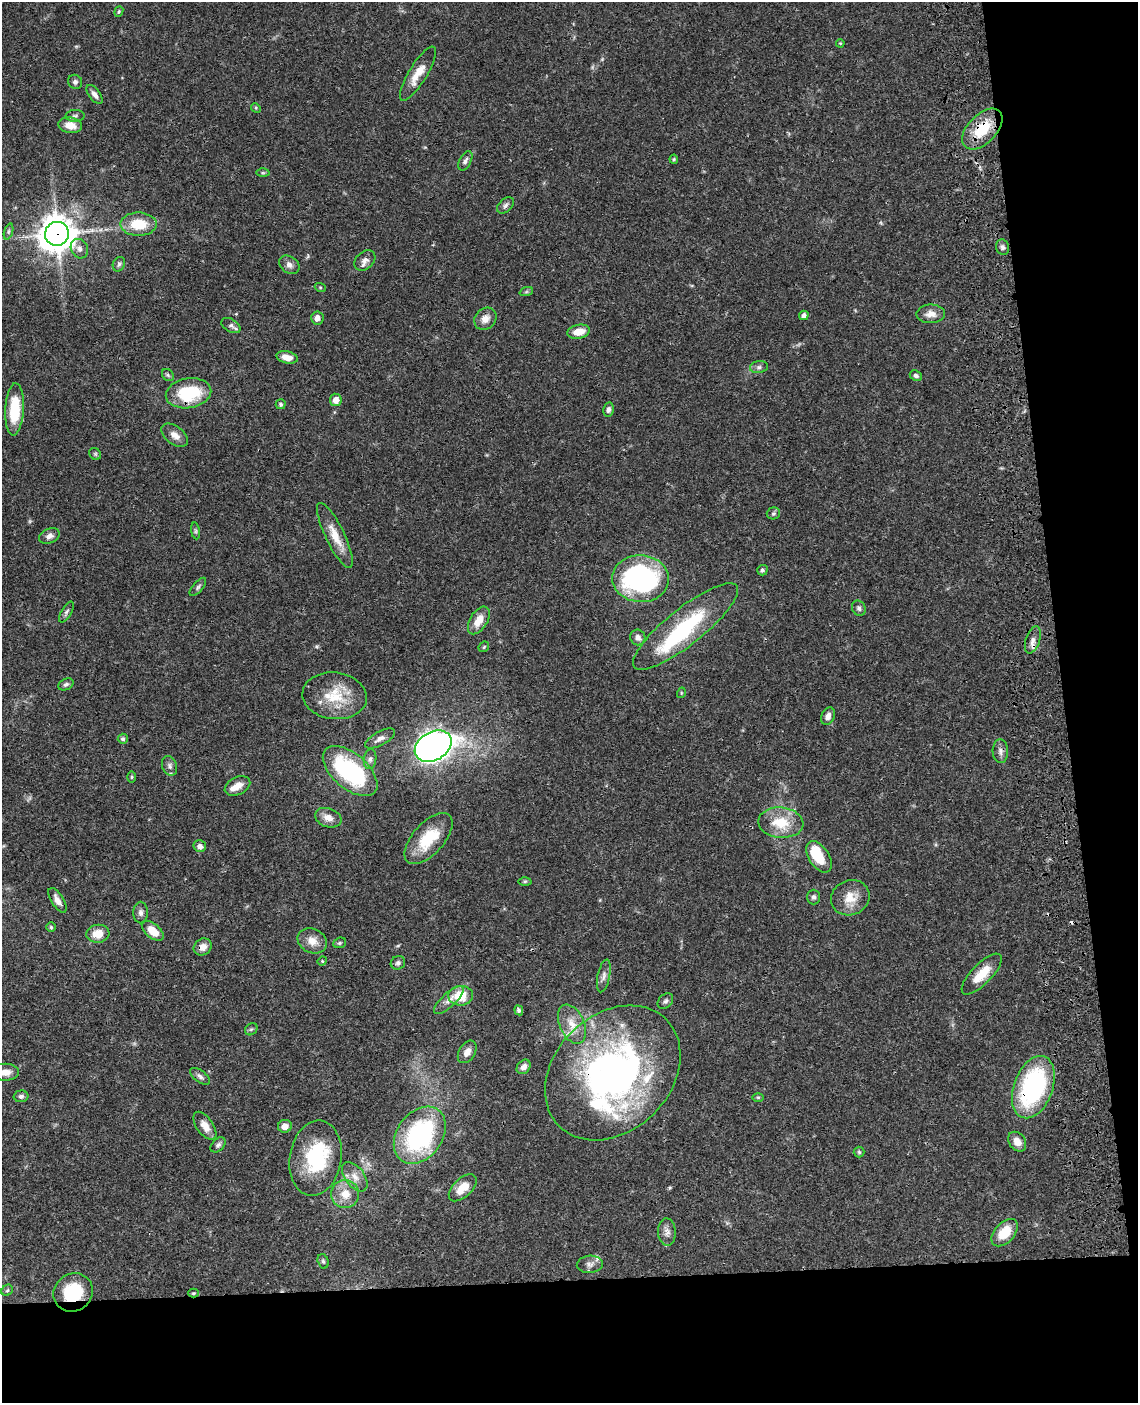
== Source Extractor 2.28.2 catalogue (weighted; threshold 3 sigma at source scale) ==
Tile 12 of 4 x 3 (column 4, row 3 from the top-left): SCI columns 3528-4663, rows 256-1656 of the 4780 x 4613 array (HDU 1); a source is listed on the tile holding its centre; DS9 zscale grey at full resolution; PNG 1140 x 1405 px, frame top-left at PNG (2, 2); each listed source drawn as its Kron ellipse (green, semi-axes under 4 px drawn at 4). Shown black and unused: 15% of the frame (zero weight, under 3 of 4 exposures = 6% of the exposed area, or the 3 px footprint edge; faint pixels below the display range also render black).
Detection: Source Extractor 2.28.2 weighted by HDU 2 'WHT'; one run over the whole footprint, this tile lists its part. Background 0.0453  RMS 0.0029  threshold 0.0129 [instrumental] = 3 sigma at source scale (4.5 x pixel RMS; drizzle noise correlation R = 1.50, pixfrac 1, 0.05/0.05 arcsec/px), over >= 5 px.
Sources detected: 127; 2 inside a brighter object's white glare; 2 cosmic-ray / hot-pixel residue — neither listed nor drawn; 5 inside a brighter listed object's ellipse — not listed separately; the other 118 listed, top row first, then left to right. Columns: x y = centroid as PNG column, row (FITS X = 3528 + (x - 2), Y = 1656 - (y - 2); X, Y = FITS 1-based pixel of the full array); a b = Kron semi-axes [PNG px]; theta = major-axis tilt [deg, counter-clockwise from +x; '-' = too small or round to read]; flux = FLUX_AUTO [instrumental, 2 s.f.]
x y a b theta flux
119 12 5 4 - 0.38
840 43 4 3 - 0.25
418 74 31 9 59 4.5
75 82 7 6 - 0.79
95 94 11 5 -53 1.2
256 108 5 4 - 0.32
75 116 9 6 1 0.71
70 125 12 7 -9 3.5
982 129 25 14 46 10
674 159 4 4 - 0.33
465 161 10 6 62 0.98
263 173 6 4 0 0.45
505 205 10 6 43 0.92
138 224 18 11 0 7.7
8 231 8 3 71 0.51
57 234 12 12 - 520
1003 247 8 6 -71 0.86
79 249 10 8 -62 1.3
365 260 12 8 41 1.5
119 264 7 6 - 0.61
289 265 11 8 -35 1.4
320 287 5 3 - 0.31
526 292 7 4 19 0.46
931 314 14 9 2 2.3
804 315 5 4 - 1.2
317 318 7 6 - 1.4
485 319 12 10 44 2.3
231 325 10 6 -31 1.1
579 332 11 7 12 3.7
287 357 11 6 -12 2.1
759 367 9 6 9 0.81
168 375 7 5 -46 0.54
916 375 6 5 - 0.79
189 393 23 15 9 14
336 400 6 6 - 2.3
281 404 5 5 - 0.53
15 409 26 9 87 9.7
608 409 7 5 79 0.91
175 435 15 9 -37 2.2
95 454 6 5 - 0.48
773 513 7 6 - 0.57
195 531 8 4 -82 0.51
335 535 36 9 -64 5.2
49 536 11 7 25 1.4
762 570 5 5 - 0.66
641 579 28 23 -3 56
198 587 11 5 49 0.67
859 608 8 6 -58 0.8
66 612 11 5 59 0.76
479 620 15 8 58 3.9
685 627 65 18 38 26
638 637 8 7 - 1.4
1033 640 14 7 71 1.6
484 647 6 4 46 0.36
66 684 8 5 25 0.69
681 693 5 3 - 0.24
335 696 32 23 -7 10
828 716 9 6 68 1.4
123 739 5 5 - 0.73
380 739 16 7 29 1.6
433 746 20 14 30 200
1000 751 12 7 -88 1.3
370 759 10 6 83 1.1
170 766 10 7 -71 1.1
350 771 33 17 -41 34
132 777 5 3 - 0.31
237 786 13 8 26 2.8
328 818 14 9 -20 2.5
781 823 22 15 -5 8.4
428 839 31 15 48 10
200 846 6 6 - 1.3
819 857 17 10 -56 6
525 881 6 4 1 0.37
814 897 7 6 - 0.77
850 898 20 17 24 5.1
57 900 14 6 -58 2
141 913 11 7 -90 1.1
51 927 5 5 - 0.4
153 931 13 7 -40 4.5
98 934 11 9 6 4.3
312 941 15 12 -26 3.1
340 943 6 5 - 0.46
203 947 9 8 - 2
322 961 4 4 - 0.34
398 963 7 6 - 0.77
982 974 27 10 46 5.7
604 976 17 6 78 1.4
461 996 12 10 3 6.5
449 1000 19 7 43 2.2
665 1001 9 6 47 0.82
519 1010 5 4 - 0.65
572 1024 21 12 -66 4.6
251 1029 7 5 42 0.51
467 1052 12 8 58 2
524 1067 8 6 48 1.5
5 1072 14 8 1 2.6
613 1073 76 58 45 110
200 1076 12 5 -36 0.99
1033 1087 32 19 70 41
21 1096 7 6 - 0.85
758 1097 6 4 0 0.34
205 1126 16 8 -55 2.7
285 1126 7 6 - 1.9
420 1135 31 22 54 39
1017 1142 11 8 -53 2.5
218 1145 9 6 45 0.77
859 1152 5 5 - 0.41
316 1158 38 26 81 20
355 1177 17 9 -53 2.8
463 1188 17 9 43 3.9
345 1194 14 14 - 4.6
667 1232 13 9 -87 1.7
1005 1233 16 10 48 6.6
323 1261 7 5 -73 0.55
590 1264 13 8 4 1.4
7 1290 6 5 - 0.46
73 1293 20 18 38 14
193 1293 5 4 - 0.33
Overlapping masked pixels (flux is a lower limit): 10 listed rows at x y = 982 129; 57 234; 189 393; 1033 640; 433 746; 350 771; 203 947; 613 1073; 1033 1087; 73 1293
Isophote crosses this tile's border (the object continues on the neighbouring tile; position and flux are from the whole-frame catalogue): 1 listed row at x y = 5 1072